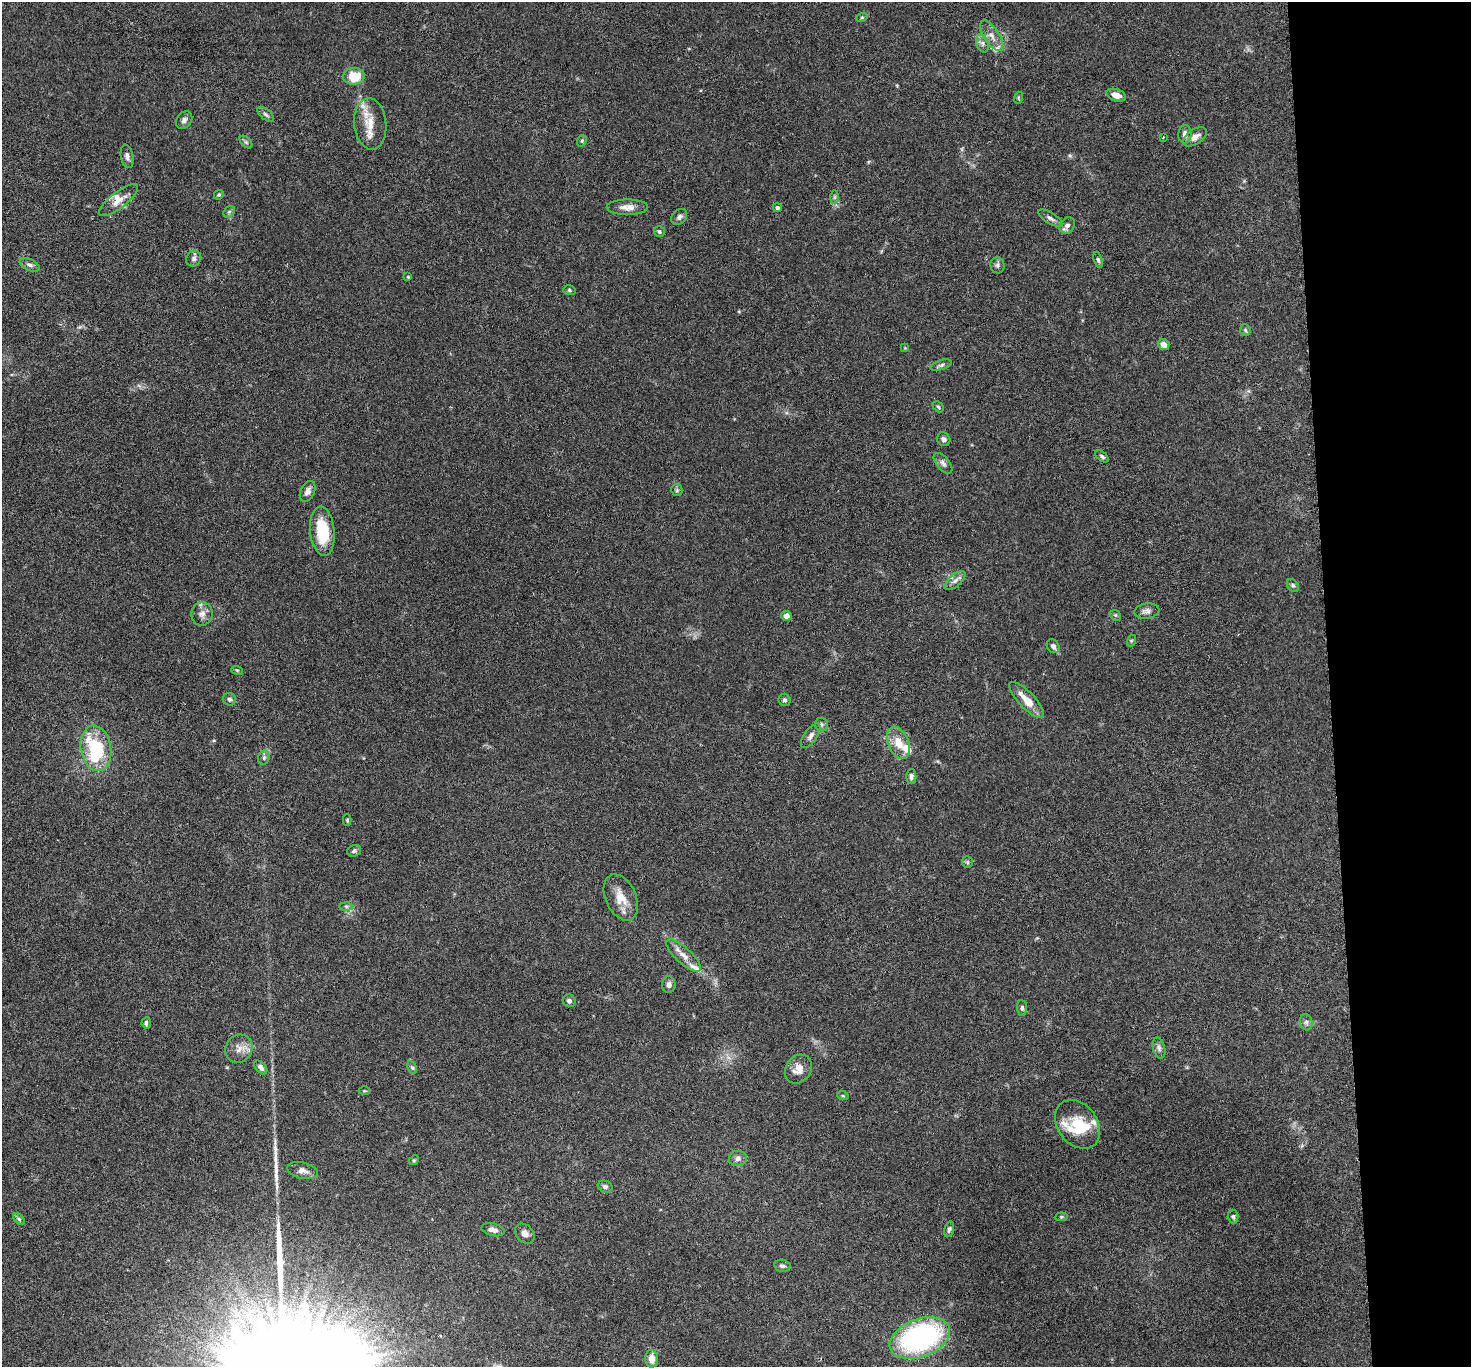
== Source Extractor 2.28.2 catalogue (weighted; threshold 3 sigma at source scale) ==
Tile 6 of 3 x 3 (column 3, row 2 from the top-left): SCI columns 2943-4411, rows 1530-2894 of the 4415 x 4386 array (HDU 1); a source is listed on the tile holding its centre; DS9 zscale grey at full resolution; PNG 1473 x 1369 px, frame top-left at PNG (2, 2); each listed source drawn as its Kron ellipse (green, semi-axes under 4 px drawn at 4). Shown black and unused: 10% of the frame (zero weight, under 3 of 6 exposures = <1% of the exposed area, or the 3 px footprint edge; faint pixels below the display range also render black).
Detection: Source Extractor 2.28.2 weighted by HDU 2 'WHT'; one run over the whole footprint, this tile lists its part. Background 0.0464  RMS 0.0023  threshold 0.00947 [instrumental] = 3 sigma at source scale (4.09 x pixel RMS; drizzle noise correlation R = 1.36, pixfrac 0.8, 0.05/0.05 arcsec/px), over >= 5 px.
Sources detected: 103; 1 inside a brighter object's white glare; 2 long thin detections or spike segments (spike, bleed or trail) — neither listed nor drawn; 8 inside a brighter listed object's ellipse — not listed separately; the other 92 listed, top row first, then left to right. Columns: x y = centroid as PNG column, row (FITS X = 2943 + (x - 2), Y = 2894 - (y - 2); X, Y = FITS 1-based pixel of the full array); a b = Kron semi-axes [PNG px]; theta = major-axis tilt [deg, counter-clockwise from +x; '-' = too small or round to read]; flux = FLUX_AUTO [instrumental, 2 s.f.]
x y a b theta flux
862 17 6 3 18 0.25
992 36 18 7 -56 1.8
982 43 9 6 -73 0.8
354 76 11 8 2 5.1
1116 95 10 6 -19 1.8
1018 98 6 4 72 0.26
266 114 10 5 -41 0.58
184 120 9 7 53 0.83
370 124 26 16 -84 4.4
1185 134 9 6 85 1.2
1163 137 3 2 - 0.21
1195 137 13 7 35 1.5
582 141 6 4 69 0.3
246 142 7 4 -45 0.44
127 156 12 6 -79 0.82
219 195 5 4 - 0.32
834 197 7 4 89 0.4
119 200 24 8 38 2.5
627 207 21 7 0 1.9
777 208 5 4 - 0.38
229 212 6 5 - 0.4
679 217 9 6 45 0.73
1050 218 14 5 -30 0.8
1067 225 9 7 50 0.84
659 232 5 5 - 0.41
194 259 8 7 - 0.66
1098 260 8 4 -71 0.37
30 265 10 5 -25 0.7
997 265 8 7 - 0.59
408 277 4 4 - 0.2
569 290 6 5 - 0.35
1245 330 6 5 - 0.36
1164 345 6 5 - 1.3
905 348 4 4 - 0.18
941 365 11 5 18 0.6
938 407 6 4 -44 0.3
944 439 7 6 - 0.61
1102 456 7 4 -38 0.43
943 463 12 6 -50 0.82
677 490 6 5 - 0.41
308 491 11 7 64 1.1
322 531 24 12 -84 8.7
955 581 13 6 41 1.1
1293 585 7 5 -49 0.45
1147 611 13 7 8 0.97
202 614 11 10 - 1.3
1115 615 6 4 -43 0.31
786 616 5 5 - 1.6
1131 641 6 4 72 0.27
1053 646 7 6 - 0.74
237 670 6 3 -18 0.25
229 699 6 6 - 0.46
785 700 6 6 - 0.49
1027 700 24 8 -46 3.5
821 724 7 6 - 0.54
811 736 14 6 55 0.99
898 743 17 10 -66 3.4
96 748 23 15 -80 16
264 758 7 5 70 0.52
911 777 7 5 89 0.64
347 820 6 4 90 0.27
354 851 7 5 21 0.52
967 862 6 5 - 0.36
621 897 24 15 -65 3.9
346 906 7 4 -2 0.4
684 956 22 8 -42 2.1
669 985 8 6 88 0.83
569 1001 7 6 - 0.6
1022 1008 8 5 -85 0.52
1306 1022 8 6 -76 0.63
146 1023 6 4 84 0.55
1159 1048 10 6 -75 0.74
239 1049 14 13 - 2
261 1067 8 5 -47 0.74
412 1067 6 4 -61 0.35
798 1069 15 12 53 2.4
364 1091 6 3 0 0.2
843 1096 6 3 -19 0.23
1078 1124 27 19 -53 7.2
738 1159 9 7 9 0.81
414 1160 5 4 - 0.28
302 1170 16 8 -11 1.3
605 1187 7 6 - 0.56
1061 1217 6 4 7 0.28
1233 1217 7 5 -86 0.44
19 1219 7 4 -45 0.37
949 1229 8 4 73 0.5
493 1230 12 6 -13 1.1
525 1234 11 8 -47 1.1
782 1266 8 6 -10 0.62
920 1338 31 19 20 39
652 1359 9 6 90 1.9